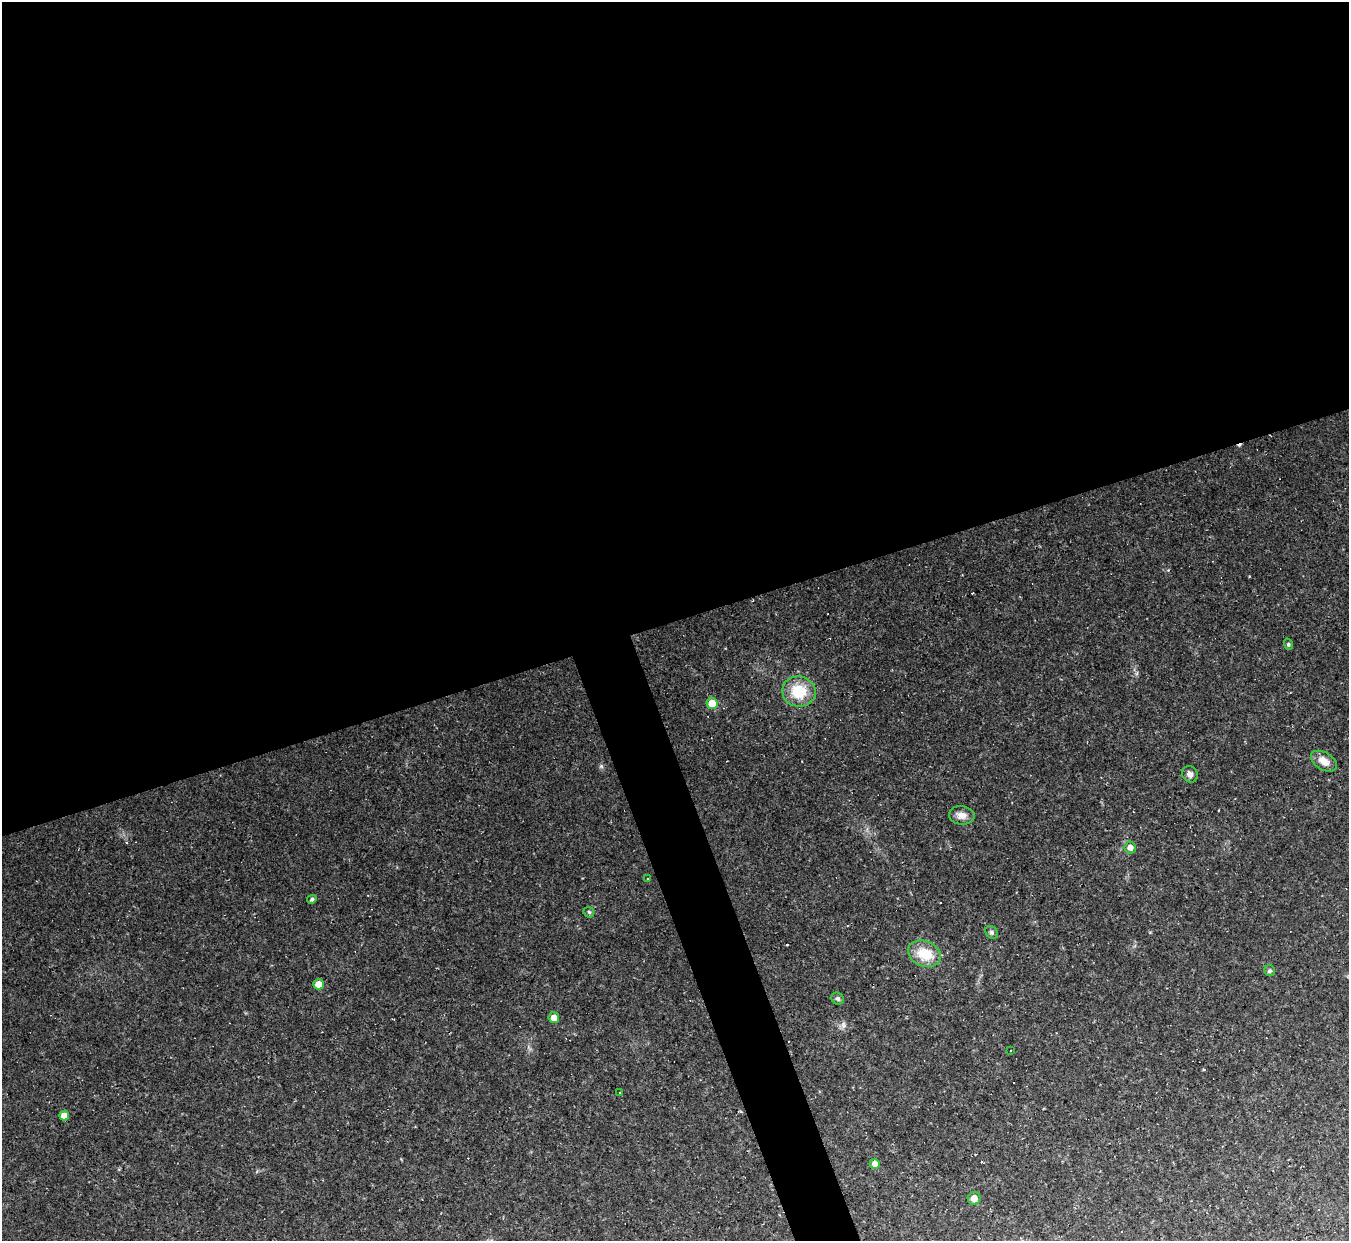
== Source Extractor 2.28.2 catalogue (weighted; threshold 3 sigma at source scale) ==
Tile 2 of 4 x 4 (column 2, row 1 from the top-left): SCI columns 1348-2694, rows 3989-5227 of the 5389 x 5373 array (HDU 1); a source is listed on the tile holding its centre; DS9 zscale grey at full resolution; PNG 1351 x 1243 px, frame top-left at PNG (2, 2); each listed source drawn as its Kron ellipse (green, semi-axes under 4 px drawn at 4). Shown black and unused: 52% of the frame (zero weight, under 2 of 3 exposures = <1% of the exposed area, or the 3 px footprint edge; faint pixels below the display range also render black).
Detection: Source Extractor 2.28.2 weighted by HDU 2 'WHT'; one run over the whole footprint, this tile lists its part. Background 0.0742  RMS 0.0088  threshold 0.0396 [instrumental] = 3 sigma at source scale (4.5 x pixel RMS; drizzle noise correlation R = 1.50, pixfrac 1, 0.05/0.05 arcsec/px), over >= 5 px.
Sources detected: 27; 6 cosmic-ray / hot-pixel residue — neither listed nor drawn; the other 21 listed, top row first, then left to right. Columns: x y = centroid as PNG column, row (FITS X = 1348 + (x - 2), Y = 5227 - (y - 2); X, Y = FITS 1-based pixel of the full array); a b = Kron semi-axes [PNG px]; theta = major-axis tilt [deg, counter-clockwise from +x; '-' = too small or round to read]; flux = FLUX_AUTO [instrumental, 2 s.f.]
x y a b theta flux
1288 644 6 3 -72 1.1
799 691 17 15 -12 25
712 703 6 5 - 14
1324 761 14 8 -31 7.4
1190 774 8 7 - 3.9
962 815 13 9 -8 5.7
1130 847 6 5 - 4.5
648 878 3 2 - 1.6
312 899 5 4 - 1.6
589 912 6 4 -45 1.4
992 932 7 5 -45 1.8
924 954 17 12 -21 19
1270 971 6 5 - 1.8
319 984 5 5 - 8.5
838 999 6 5 - 1.6
554 1018 5 5 - 6
1011 1051 3 2 - 1.5
620 1092 3 2 - 1
64 1116 5 5 - 6.7
875 1164 5 5 - 5.3
974 1198 6 6 - 5.2